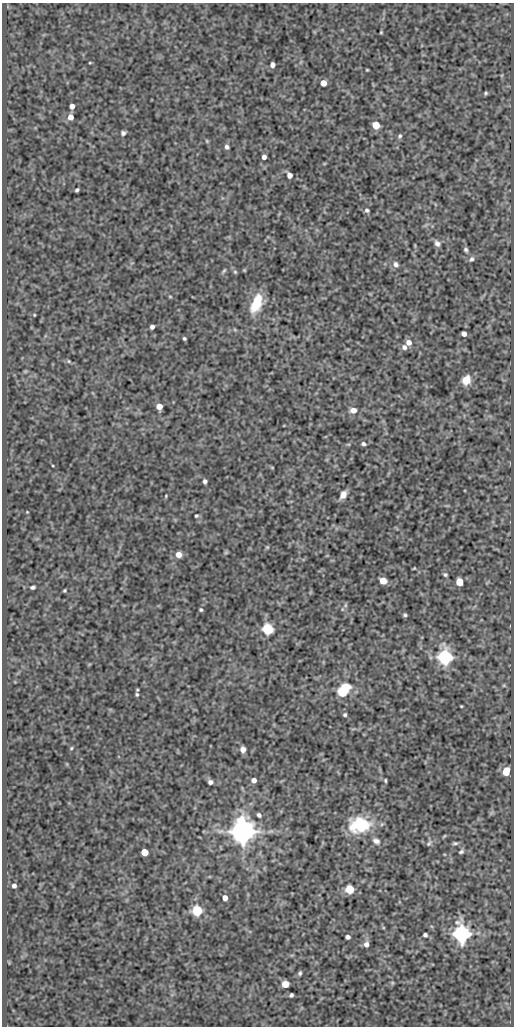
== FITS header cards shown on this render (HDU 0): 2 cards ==
NAXIS1  =                  512
NAXIS2  =                 1024

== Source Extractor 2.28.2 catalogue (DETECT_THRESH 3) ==
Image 512 x 1024 px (HDU 0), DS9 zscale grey, 1 PNG px = 1 image px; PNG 516 x 1028 px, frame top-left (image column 1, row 1024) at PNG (2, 3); no overlay
Background 77.9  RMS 0.54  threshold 1.62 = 3 sigma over >= 5 px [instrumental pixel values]
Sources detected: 92; all 92 listed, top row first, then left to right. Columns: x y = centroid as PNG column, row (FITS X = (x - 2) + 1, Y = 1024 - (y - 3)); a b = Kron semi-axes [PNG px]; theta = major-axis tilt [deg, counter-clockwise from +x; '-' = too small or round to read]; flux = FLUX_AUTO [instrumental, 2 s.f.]
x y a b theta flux
381 32 3 3 - 35
90 63 4 3 - 31
272 65 5 4 - 180
367 70 3 2 - 32
323 83 5 5 - 480
486 93 5 4 - 57
72 106 4 4 - 230
70 117 6 5 - 250
376 125 5 5 - 770
123 133 5 5 - 90
400 136 6 5 - 70
207 141 5 4 - 41
227 147 5 4 - 100
264 157 4 4 - 140
289 175 6 5 - 210
77 190 4 3 - 61
367 210 6 5 - 82
437 243 8 6 -51 140
466 250 6 4 -63 77
471 259 7 5 55 90
396 264 8 7 - 130
244 270 4 4 - 34
224 271 8 4 52 58
235 272 6 5 - 52
170 296 5 3 - 34
256 304 20 10 69 1100
34 315 3 3 - 31
152 327 4 4 - 120
464 334 4 4 - 170
184 338 3 3 - 55
409 342 6 6 - 230
404 347 6 6 - 150
69 361 6 5 - 48
25 371 6 4 1 42
466 380 9 7 63 560
159 406 5 5 - 460
353 410 6 5 - 330
363 444 6 5 - 83
272 467 5 3 - 29
205 481 4 4 - 110
343 495 11 7 61 240
166 496 4 4 - 32
27 512 3 3 - 26
196 516 4 4 - 48
267 547 5 4 - 44
226 552 5 5 - 44
178 554 5 5 - 320
414 568 3 2 - 34
445 575 5 4 - 62
383 581 5 5 - 550
459 582 5 5 - 840
32 587 5 3 - 81
64 590 3 3 - 48
345 605 7 4 89 58
342 609 6 4 -72 47
201 610 4 4 - 56
405 615 5 4 - 61
267 629 6 5 - 5000
445 657 6 6 - 12000
504 685 5 3 - 32
345 687 6 5 - 2200
342 692 6 5 - 2600
137 694 5 5 - 65
461 706 3 3 - 32
345 715 4 4 - 65
71 748 5 4 - 42
243 749 6 5 - 200
506 771 6 5 - 750
254 780 5 5 - 160
385 780 4 3 - 45
210 782 5 5 - 130
259 815 4 4 - 100
359 825 24 17 4 1700
243 832 8 7 - 49000
444 836 6 3 52 36
376 841 10 7 -30 160
429 843 9 5 50 82
455 843 7 4 0 68
144 852 5 5 - 800
461 852 6 4 40 76
14 886 4 4 - 120
349 889 5 5 - 1900
225 898 5 4 - 300
197 911 5 5 - 3700
461 934 7 6 - 20000
425 935 4 4 - 85
348 937 4 4 - 120
366 944 6 5 - 180
300 973 5 4 - 67
392 983 5 4 - 44
285 984 5 5 - 660
291 995 4 4 - 68